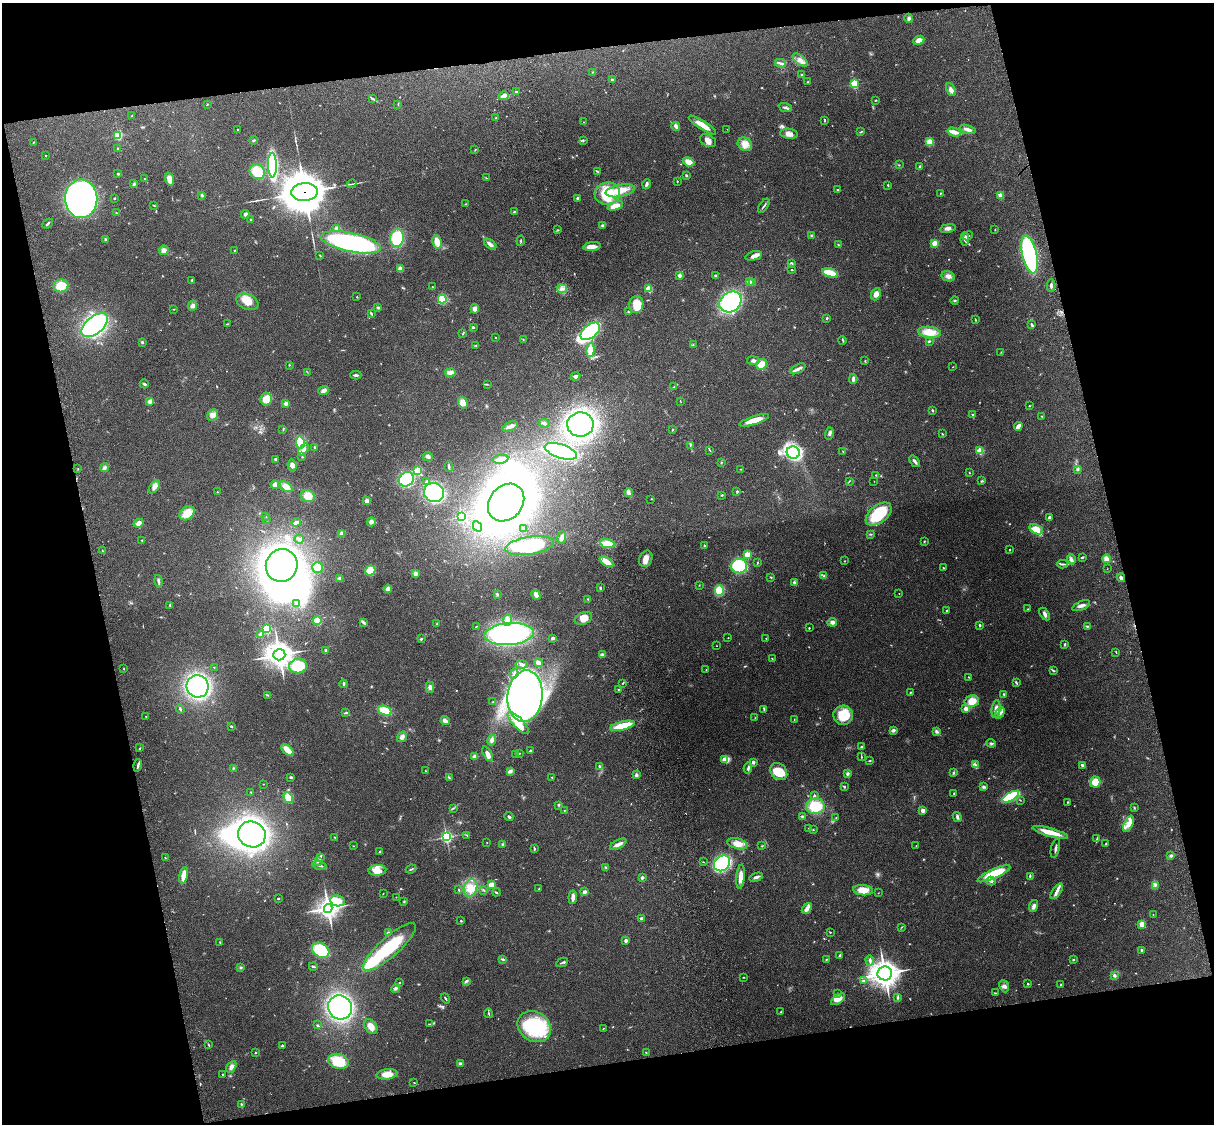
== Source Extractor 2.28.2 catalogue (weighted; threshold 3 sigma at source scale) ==
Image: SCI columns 120-4966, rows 165-4649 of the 5087 x 4927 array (HDU 1 of 3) = the unmasked area's bounding box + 8 px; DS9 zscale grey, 4 x 4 block average (1 PNG px = mean of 4 x 4 image px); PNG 1216 x 1126 px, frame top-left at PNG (2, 3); each listed source drawn as its Kron ellipse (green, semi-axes under 4 px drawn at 4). Shown black and unused: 25% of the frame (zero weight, under 3 of 4 exposures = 6% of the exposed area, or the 3 px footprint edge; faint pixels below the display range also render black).
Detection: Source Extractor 2.28.2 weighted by HDU 2 'WHT'. Background 0.233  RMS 0.0086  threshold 0.0387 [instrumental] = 3 sigma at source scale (4.5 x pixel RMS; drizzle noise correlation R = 1.50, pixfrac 1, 0.05/0.05 arcsec/px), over >= 5 px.
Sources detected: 660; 9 too faint to see at this stretch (4 x 4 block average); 14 inside a brighter object's white glare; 3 cosmic-ray / hot-pixel residue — neither listed nor drawn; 8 coinciding with a brighter row at this scale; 32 inside a brighter listed object's ellipse — not listed separately; of the other 594, all 500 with FLUX_AUTO >= 2.11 (the completeness limit of this list) listed and drawn (94 fainter detections not listed), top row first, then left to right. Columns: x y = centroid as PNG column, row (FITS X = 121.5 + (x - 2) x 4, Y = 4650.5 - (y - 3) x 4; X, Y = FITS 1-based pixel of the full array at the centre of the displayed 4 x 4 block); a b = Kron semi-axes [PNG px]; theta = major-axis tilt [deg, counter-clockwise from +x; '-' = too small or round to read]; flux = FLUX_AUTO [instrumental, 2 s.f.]
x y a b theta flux
909 18 4 3 - 11
919 40 6 3 23 32
800 60 9 4 -37 27
781 63 5 2 - 13
593 72 2 2 - 2.3
802 75 3 2 - 4
612 80 2 2 - 10
807 82 2 2 - 3
854 84 2 2 - 470
951 90 6 4 -65 22
516 92 3 2 - 6.7
503 96 5 4 - 21
373 99 4 2 - 5.4
875 100 3 2 - 4.2
398 104 3 2 - 2.3
207 105 2 2 - 3.1
785 107 7 3 -20 11
132 116 3 2 - 6.1
496 118 2 2 - 4
825 121 3 2 - 3.3
583 122 2 2 - 2.5
702 125 16 4 -33 59
676 126 4 3 - 20
238 129 2 2 - 4.8
727 129 2 2 - 2.5
968 129 8 3 -16 28
861 132 4 2 - 3.8
954 132 6 2 -15 63
789 134 9 5 -7 28
118 136 2 2 - 330
254 140 4 2 - 5.7
583 140 2 2 - 3.6
708 141 8 6 -27 32
34 142 3 2 - 3.2
929 142 4 4 - 41
745 144 7 6 - 44
117 149 3 2 - 3.6
475 150 3 2 - 2.6
46 155 2 2 - 2.8
688 162 6 4 -23 48
272 165 12 4 -89 780
899 165 2 2 - 2.6
920 167 3 2 - 6.6
597 171 3 2 - 3.9
257 172 8 7 - 130
118 174 2 2 - 13
686 176 3 2 - 5.3
144 178 2 2 - 2.5
486 178 3 2 - 3.2
170 179 7 4 -72 44
677 181 2 2 - 3.1
134 184 4 2 - 7.5
352 184 5 2 - 4.4
646 184 5 2 - 13
888 185 2 2 - 4.3
838 189 3 2 - 3.3
620 191 15 6 12 77
305 192 13 9 5 22000
607 193 13 11 15 230
940 193 2 2 - 2.8
202 195 3 2 - 4.8
1001 196 2 2 - 150
114 198 2 2 - 4.3
578 198 3 3 - 10
81 199 19 16 -88 2600
465 204 3 2 - 3.3
154 205 2 2 - 2.5
615 206 8 3 20 48
764 206 8 2 55 9
515 211 3 2 - 4.1
116 213 3 2 - 2.3
245 214 4 3 - 14
251 219 2 2 - 2.7
48 224 6 2 39 8.7
603 225 4 3 - 10
336 228 3 3 - 9
948 228 8 3 9 18
995 229 2 2 - 2.4
557 230 4 2 - 3.6
812 236 3 2 - 4.7
968 236 5 2 - 11
397 238 9 7 83 220
106 239 3 2 - 4.5
965 239 7 3 87 19
521 241 5 2 - 5
351 242 30 9 -12 1200
437 242 7 4 -80 47
934 243 3 3 - 40
490 244 7 3 -37 20
838 245 3 2 - 4.7
592 246 9 4 6 36
164 250 5 4 - 25
234 250 2 2 - 2.8
320 255 2 2 - 3.1
1030 255 19 7 -77 770
754 256 8 4 13 24
791 263 3 2 - 8
401 269 4 3 - 40
792 270 3 2 - 3.9
830 273 8 3 -16 130
680 275 2 2 - 55
716 276 4 2 - 7
948 276 7 5 -11 23
192 280 2 2 - 4.6
749 281 3 2 - 16
753 282 2 2 - 89
61 286 7 6 - 96
1051 286 6 2 -88 14
432 287 2 2 - 2.9
562 289 5 3 - 14
649 289 2 2 - 240
876 294 6 4 65 32
357 297 2 2 - 3.6
442 299 4 4 - 160
955 300 4 2 - 5.2
247 302 11 7 -23 57
730 302 12 9 37 560
636 305 8 7 - 88
193 306 5 4 - 16
378 308 3 3 - 5.6
173 309 2 2 - 2.3
475 309 4 3 - 23
628 312 2 2 - 3.4
371 313 4 2 - 5.3
827 318 2 2 - 17
975 319 3 2 - 3.9
227 324 3 2 - 2.5
94 325 15 8 39 830
1032 325 4 2 - 7.6
473 327 3 2 - 5.3
590 331 11 6 39 520
929 332 11 5 -7 91
463 333 4 2 - 4.8
496 337 2 2 - 5.5
523 339 2 2 - 2.9
842 340 4 2 - 4.6
929 341 4 2 - 6.8
142 342 3 3 - 5.4
475 345 2 2 - 2.5
693 345 2 2 - 2.5
590 350 7 3 84 57
1001 352 2 2 - 2.9
753 361 6 3 -10 15
865 361 3 2 - 2.9
761 364 6 5 - 63
289 365 2 2 - 3.3
953 367 2 2 - 2.1
798 369 8 3 27 20
307 372 2 2 - 2.3
450 372 5 3 - 28
356 375 5 2 - 13
576 376 4 2 - 15
853 379 5 2 - 18
144 384 4 2 - 8.8
487 384 2 2 - 2.7
674 387 3 2 - 3.7
324 390 5 3 - 19
266 399 6 5 - 66
150 401 3 3 - 24
680 401 3 2 - 2.3
286 403 3 3 - 15
463 403 6 4 -71 46
1029 406 2 2 - 3
932 410 2 2 - 14
213 415 6 5 - 29
972 415 3 2 - 5.4
1042 416 2 2 - 2.8
754 420 16 4 17 84
544 423 5 2 - 9.9
580 424 13 12 - 1500
510 426 8 3 25 23
1018 426 4 2 - 29
283 429 3 2 - 2.8
673 429 2 2 - 2.4
829 433 6 3 74 11
942 434 3 2 - 3.5
300 442 6 4 -81 200
690 445 4 2 - 5.1
315 447 2 2 - 4.7
303 450 7 3 53 33
710 450 3 2 - 2.7
561 451 17 7 -18 630
843 451 2 2 - 2.6
980 451 2 2 - 270
793 453 6 6 - 400
428 456 5 3 - 13
302 457 2 2 - 2.6
500 459 8 4 10 27
275 460 2 2 - 9.4
915 461 7 2 -53 14
721 463 2 2 - 3.3
292 466 6 4 -84 19
449 467 5 2 - 7.2
104 468 4 3 - 11
78 469 2 2 - 2.5
741 469 2 2 - 2.8
1078 470 3 2 - 5.9
418 471 2 2 - 360
969 473 2 2 - 2.9
876 475 2 2 - 5.4
406 479 8 7 - 340
849 481 3 2 - 3.2
874 481 2 2 - 2.4
982 481 3 2 - 3.6
427 482 3 3 - 8.4
275 485 4 4 - 22
154 487 7 4 53 25
286 487 7 4 -32 42
737 491 3 2 - 4.8
217 492 2 2 - 7.9
434 493 10 9 - 540
629 493 4 3 - 12
722 495 2 2 - 5.2
308 496 7 6 - 67
651 499 2 2 - 2.3
367 501 2 2 - 96
506 502 20 16 49 2700
187 513 8 6 40 87
879 514 15 9 38 200
266 516 2 2 - 12
462 517 2 2 - 580
1049 518 3 2 - 14
266 520 2 2 - 2.3
296 522 4 3 - 16
371 522 4 4 - 16
139 523 5 4 - 26
477 527 6 3 -63 14
523 529 2 2 - 3.2
1036 529 7 4 -27 62
342 534 4 3 - 15
870 534 2 2 - 3.6
562 537 6 3 81 21
299 539 4 2 - 16
142 540 2 2 - 3.5
924 541 2 2 - 2.5
608 544 7 3 -11 140
704 545 3 2 - 5.4
530 546 24 9 9 370
102 550 2 2 - 4.6
1009 550 2 2 - 3.4
747 555 2 2 - 240
1082 557 3 2 - 5.8
646 559 8 6 67 36
1071 559 5 3 - 15
1106 559 4 3 - 27
845 561 2 2 - 2.5
606 562 7 3 -33 55
757 562 3 2 - 3.3
1062 564 5 2 - 8.5
282 565 16 15 - 2000
739 566 8 7 - 320
318 568 6 5 - 69
944 568 3 2 - 3.9
1107 569 2 2 - 2.2
370 570 5 5 - 86
415 574 2 2 - 120
824 576 2 2 - 3.5
771 577 2 2 - 5.5
339 578 3 3 - 6.9
1121 578 4 3 - 12
158 581 6 2 -78 10
794 582 2 2 - 28
699 585 2 2 - 2.2
600 588 3 2 - 6.3
388 589 4 3 - 23
719 591 5 4 - 130
899 593 2 2 - 3
497 594 2 2 - 4.4
536 595 5 4 - 24
588 599 2 2 - 2.7
297 603 2 2 - 3.7
170 605 2 2 - 17
1081 606 9 3 22 20
1028 609 3 2 - 2.3
947 610 2 2 - 4.5
1045 614 7 3 -57 16
583 618 9 6 24 50
508 620 6 4 86 45
317 621 4 4 - 77
832 622 5 4 - 19
364 623 4 3 - 8
436 624 3 2 - 4.1
980 625 2 2 - 19
476 626 2 2 - 2.5
1087 626 3 2 - 5.3
809 628 2 2 - 6.9
267 629 2 2 - 470
509 634 24 11 4 970
261 635 2 2 - 130
553 638 3 3 - 13
728 638 2 2 - 3.5
766 638 2 2 - 3.7
421 639 3 2 - 7.3
1064 644 3 2 - 5.2
717 646 2 2 - 2.8
326 650 3 3 - 7.3
1116 652 3 2 - 2.6
279 655 6 5 - 4900
602 655 4 4 - 11
772 659 2 2 - 2.5
538 663 4 2 - 26
522 664 6 3 -5 11
298 666 9 7 8 220
214 667 2 2 - 2.1
124 669 2 2 - 3.1
706 670 2 2 - 3.2
1053 671 4 2 - 5.4
514 674 5 3 - 14
969 677 2 2 - 2.4
623 683 3 2 - 4.4
1016 683 4 2 - 6.5
344 684 4 2 - 9.4
198 686 11 11 - 830
430 687 5 4 - 15
618 689 2 2 - 2.5
910 692 2 2 - 4.1
1004 694 2 2 - 4.4
268 695 2 2 - 2.6
525 696 26 17 85 1800
972 701 7 5 10 78
493 702 3 2 - 3.1
180 709 5 2 - 6.4
764 709 4 2 - 4.2
966 709 2 2 - 89
996 709 9 4 82 34
385 711 7 4 -21 110
346 713 3 2 - 6.5
1000 713 6 3 60 17
843 715 10 9 - 150
146 717 2 2 - 2.8
755 718 2 2 - 2.9
794 720 3 2 - 2.1
445 721 5 3 - 19
518 723 14 5 -46 55
231 726 2 2 - 5.9
622 726 13 3 14 170
893 730 4 3 - 15
936 731 4 3 - 9.9
402 737 6 3 56 20
492 740 5 4 - 16
991 743 5 2 - 7.8
861 747 3 2 - 6.2
140 748 2 2 - 2.8
287 750 7 3 -42 66
531 751 4 4 - 8.1
519 753 2 2 - 3.2
488 754 8 3 -62 27
515 754 2 2 - 3.8
475 756 3 2 - 31
861 757 3 2 - 3.5
724 760 4 2 - 70
870 761 3 2 - 3.9
753 762 2 2 - 42
138 765 6 2 74 11
975 765 4 3 - 11
1082 765 3 2 - 12
600 767 3 2 - 12
233 768 2 2 - 2.4
748 768 5 3 - 8.9
425 771 2 2 - 3
510 771 4 3 - 10
779 772 9 7 -48 110
953 773 3 2 - 5.8
847 774 4 3 - 9.2
636 775 4 3 - 11
291 777 3 2 - 5.9
552 777 3 2 - 2.7
449 778 2 2 - 3.1
1095 782 5 5 - 67
263 784 2 2 - 2.3
844 787 2 2 - 6.8
984 787 4 3 - 8.5
251 792 2 2 - 2.3
954 793 3 2 - 2.9
814 796 3 2 - 9.3
1011 797 9 3 29 320
288 798 6 4 -59 74
1020 800 2 2 - 2.9
1067 802 2 2 - 3.3
559 805 3 2 - 4.1
815 806 9 8 - 170
453 808 3 2 - 3.7
1134 808 3 2 - 3.8
564 810 2 2 - 3.1
923 811 2 2 - 54
802 816 4 2 - 6.6
509 817 4 2 - 11
957 817 5 3 - 10
836 818 2 2 - 2.2
1128 824 9 4 67 34
808 828 2 2 - 2.7
813 829 2 2 - 3.2
1050 832 18 4 -15 85
252 834 14 12 -26 1900
467 835 3 2 - 4.1
334 837 2 2 - 2.9
446 837 3 3 - 840
1097 838 3 2 - 4.7
487 843 2 2 - 4.1
503 844 3 2 - 4.8
618 844 9 3 29 25
737 844 10 5 -15 47
1106 844 3 2 - 5.6
353 846 2 2 - 2.5
761 846 3 2 - 3.8
916 846 2 2 - 5.1
1055 848 10 2 77 13
534 849 3 2 - 6.9
379 851 2 2 - 3.3
1171 856 4 2 - 7.3
165 857 2 2 - 3
320 857 3 3 - 7.4
318 861 2 2 - 4.2
703 862 2 2 - 2.3
722 863 9 7 41 540
320 865 7 2 -16 12
605 867 3 2 - 3.9
411 869 5 2 - 6.2
377 870 9 5 4 40
994 874 18 4 24 190
183 875 8 3 76 42
1030 876 3 2 - 3.7
741 877 12 4 85 41
756 877 7 3 18 13
642 878 2 2 - 49
991 881 5 3 - 13
492 885 3 3 - 57
1155 885 4 2 - 9.7
471 888 9 6 70 55
539 889 2 2 - 3.1
459 890 3 2 - 4.4
483 890 3 2 - 4.2
863 890 10 5 -5 59
1057 891 9 3 54 20
496 892 4 2 - 5.4
584 892 3 3 - 18
383 893 3 2 - 2.3
878 893 2 2 - 2.3
396 897 2 2 - 2.7
573 897 7 3 85 27
278 899 2 2 - 5.9
338 901 7 5 -12 53
404 901 2 2 - 4.1
1034 906 6 3 72 18
328 908 4 4 - 3500
807 909 6 3 52 25
1153 914 2 2 - 3.5
641 919 2 2 - 45
461 921 2 2 - 4.1
1142 924 2 2 - 190
902 927 2 2 - 2.4
830 932 2 2 - 3.4
388 933 3 2 - 6.2
626 941 2 2 - 56
220 942 2 2 - 3.8
390 947 34 10 41 300
321 950 9 7 -29 230
1142 950 3 2 - 11
839 956 4 2 - 9
503 959 3 2 - 5.2
826 959 2 2 - 3.3
870 960 5 2 - 11
1073 960 2 2 - 5.8
562 963 6 2 26 8
241 967 3 2 - 4.8
313 967 4 2 - 6.1
885 973 7 7 - 4100
1114 975 4 3 - 9.9
743 977 3 2 - 2.5
466 981 4 3 - 7.9
863 981 3 2 - 8
399 983 2 2 - 5.1
1028 984 2 2 - 12
1061 985 2 2 - 9.5
1004 986 6 4 -67 19
396 988 5 3 - 10
838 993 2 2 - 3.2
996 993 3 2 - 3.7
898 997 3 2 - 6.3
445 998 5 2 - 5.7
838 999 8 3 34 55
340 1007 12 11 - 940
781 1012 2 2 - 7.8
488 1013 4 2 - 4.6
429 1024 2 2 - 3.2
317 1025 2 2 - 4
371 1026 8 6 -52 34
534 1027 18 14 -33 420
603 1029 2 2 - 2.1
209 1045 4 2 - 3.9
282 1046 2 2 - 5.3
255 1053 2 2 - 3.8
646 1053 2 2 - 2.5
339 1061 10 7 -14 160
460 1064 4 3 - 7.4
231 1067 6 4 59 21
387 1074 10 5 7 56
223 1075 2 2 - 12
414 1083 2 2 - 2.4
241 1104 3 2 - 5.4
Overlapping masked pixels (flux is a lower limit): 1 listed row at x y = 305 192
Diffuse or blended objects may show on this block-average render without a row.